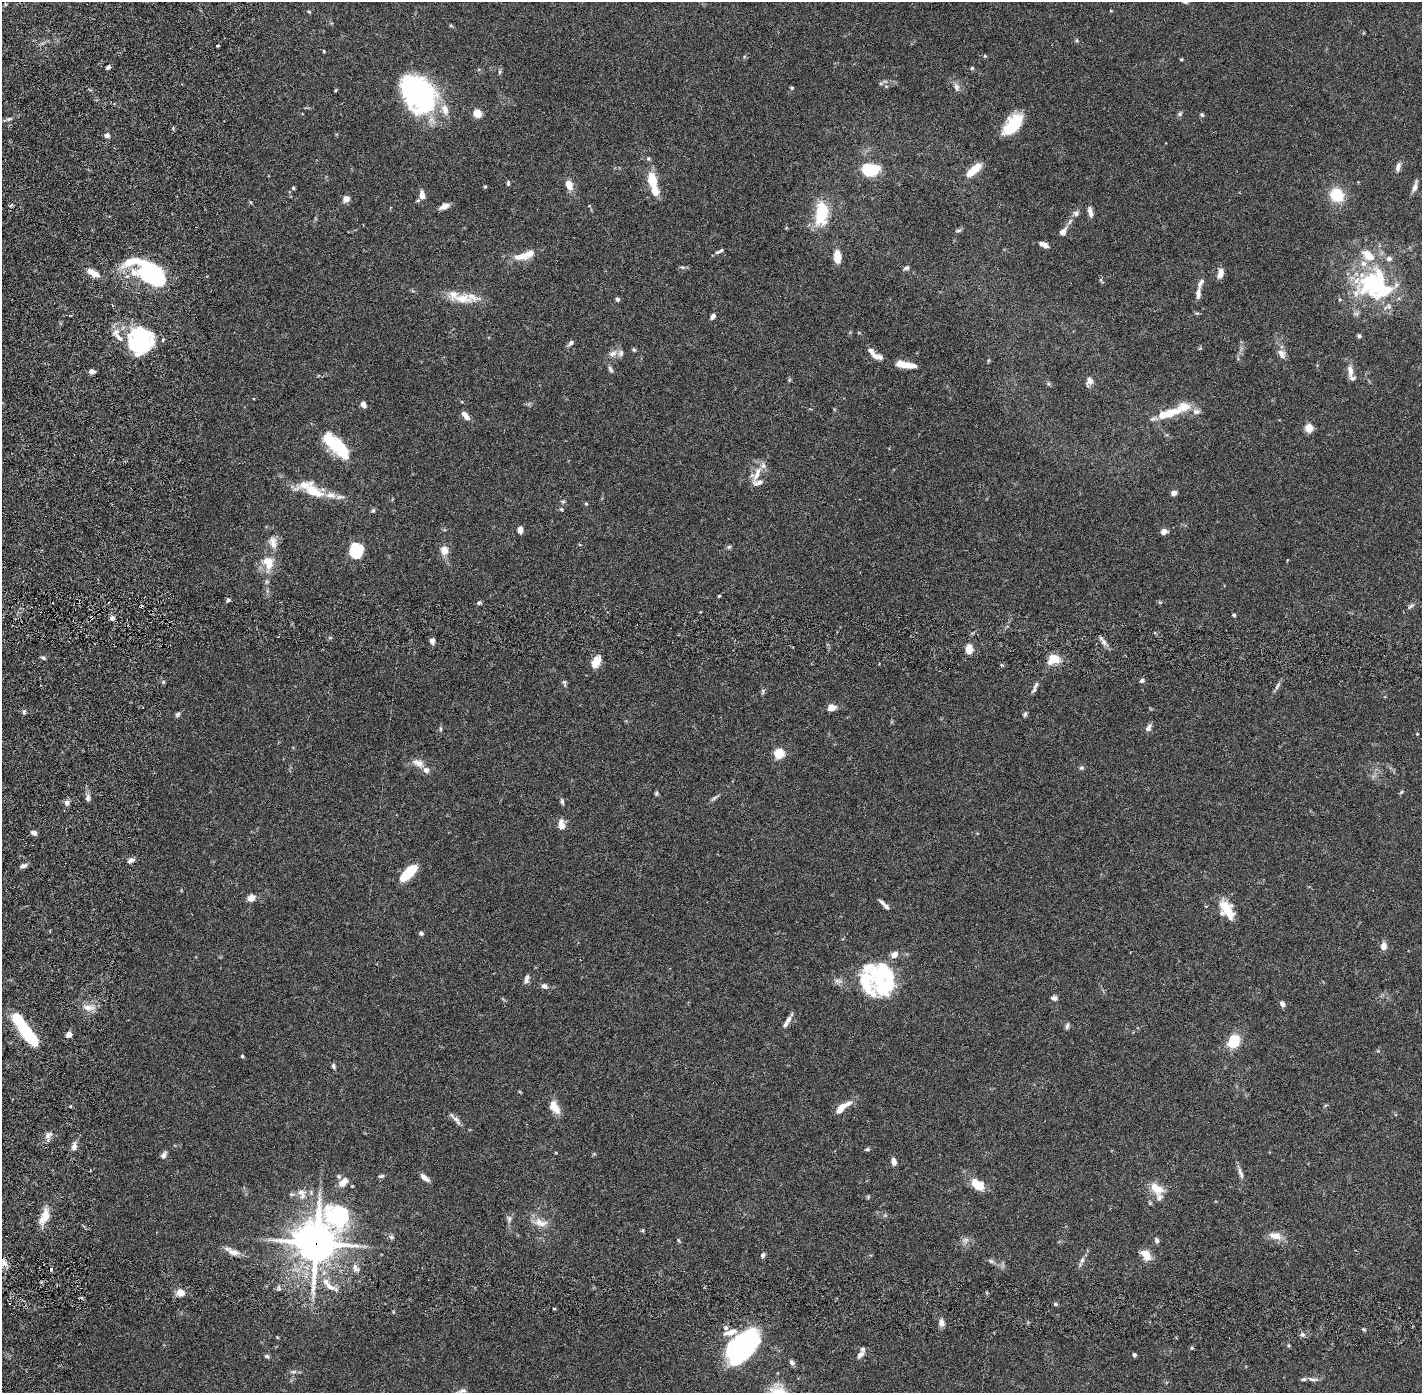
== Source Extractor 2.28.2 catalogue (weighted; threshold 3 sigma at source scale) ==
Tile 6 of 4 x 4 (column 2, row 2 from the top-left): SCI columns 1504-2923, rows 2883-4273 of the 5848 x 5874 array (HDU 1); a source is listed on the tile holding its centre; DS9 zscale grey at full resolution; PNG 1424 x 1395 px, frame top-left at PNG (2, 2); no overlay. Shown black and unused: <1% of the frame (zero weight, under 2 of 6 exposures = <1% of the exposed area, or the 3 px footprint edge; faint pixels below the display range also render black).
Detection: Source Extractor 2.28.2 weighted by HDU 2 'WHT'; one run over the whole footprint, this tile lists its part. Background 0.068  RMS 0.0048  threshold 0.0195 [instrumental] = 3 sigma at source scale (4.09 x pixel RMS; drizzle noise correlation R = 1.36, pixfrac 0.8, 0.05/0.05 arcsec/px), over >= 5 px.
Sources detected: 245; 6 inside a brighter object's white glare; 2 cosmic-ray / hot-pixel residue — not listed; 33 inside a brighter listed object's ellipse — not listed separately; the other 204 listed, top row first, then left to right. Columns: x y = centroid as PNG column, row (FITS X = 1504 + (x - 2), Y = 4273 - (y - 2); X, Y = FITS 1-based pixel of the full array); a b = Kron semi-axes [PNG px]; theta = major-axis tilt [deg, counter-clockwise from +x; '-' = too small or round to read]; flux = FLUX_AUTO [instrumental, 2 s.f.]
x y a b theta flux
1111 11 4 3 - 0.2
309 12 5 4 - 0.3
451 26 6 4 -19 0.32
1077 40 6 4 90 0.36
218 46 3 3 - 0.44
324 51 5 3 - 0.26
985 56 5 4 - 0.31
1181 59 4 3 - 0.29
108 67 5 4 - 0.6
972 68 5 4 - 0.4
500 72 7 4 81 0.5
881 83 5 4 - 0.39
956 87 13 7 -72 1.3
792 88 5 4 - 0.35
335 90 5 3 - 0.26
418 94 40 28 -53 51
477 113 6 6 - 4.8
1180 114 7 6 - 0.59
1202 115 7 4 -63 0.39
9 119 7 4 19 0.55
1013 125 24 13 50 12
107 135 6 5 - 1
648 158 6 5 - 0.45
1398 167 13 6 75 1.3
870 169 18 11 4 13
973 170 20 8 41 5
652 180 10 6 -76 9.1
508 183 7 4 83 0.43
569 185 11 7 -74 3.3
485 186 5 4 - 0.32
1415 186 16 5 74 1.5
293 188 5 4 - 0.33
654 191 12 10 -65 3.1
422 195 9 6 -80 2.3
1337 195 11 10 - 11
346 199 8 7 - 1.5
251 202 5 4 - 0.3
444 206 11 6 25 1.8
1090 212 12 5 -76 1.5
1076 213 8 7 - 0.84
822 214 25 13 85 13
958 230 9 3 1 0.45
1063 232 9 6 56 2
1044 245 9 5 -25 2
717 252 7 5 18 0.54
522 256 21 10 10 3.8
837 257 15 8 -88 3.8
682 267 7 5 -11 0.48
906 268 7 5 10 0.66
93 273 15 6 -28 3.2
1220 273 10 6 81 2.4
147 275 34 19 -15 18
1375 283 55 38 22 35
413 291 6 4 -18 0.36
1198 293 14 6 83 1.5
463 298 32 13 -3 6.2
617 299 5 4 - 0.59
70 315 3 3 - 0.3
713 316 6 5 - 0.97
1359 336 5 5 - 0.52
571 343 9 5 40 0.81
139 344 32 23 60 22
634 350 6 4 -73 0.43
613 353 12 8 31 1.7
1282 354 14 9 -57 1.8
878 357 15 7 -14 1.8
988 361 6 3 72 0.27
904 364 23 7 -11 4.8
610 369 9 5 -61 0.69
92 371 5 4 - 1.3
1350 371 18 7 -85 2
789 380 6 4 48 0.34
1089 381 12 8 74 1.4
1049 384 6 4 -71 0.4
363 405 7 5 -58 1.4
1196 412 11 7 -10 1.3
1168 413 31 10 16 8.4
466 416 12 5 -50 2
1309 428 5 5 - 11
344 451 21 9 -72 6.6
757 474 25 12 57 3.9
314 492 34 18 -22 7.9
1174 493 6 6 - 1.1
563 501 8 4 -7 0.41
586 504 5 4 - 0.3
561 509 5 4 - 0.34
373 510 7 5 41 0.46
520 530 8 5 86 1.4
1164 531 7 6 - 1.7
273 542 18 12 -76 3
729 547 7 5 22 0.5
444 550 9 7 -79 3.3
356 551 14 12 86 10
1287 560 3 2 - 0.29
268 563 20 15 -80 5.8
719 596 3 3 - 0.37
228 600 7 5 74 0.54
479 603 5 4 - 0.59
1411 606 11 5 41 0.83
1234 615 4 4 - 0.51
112 618 5 5 - 1.1
432 641 6 5 - 1.1
1104 642 8 7 - 1.1
969 649 11 7 86 2.9
43 658 6 5 - 0.54
1054 659 13 9 19 5.2
596 662 14 8 62 4.1
1001 665 6 3 72 0.33
1142 681 7 5 16 0.6
163 682 5 4 - 0.38
564 683 11 5 -77 0.61
1277 686 13 4 57 0.86
1034 689 12 6 56 0.91
763 691 9 5 78 0.52
831 708 8 6 16 2.6
24 712 6 5 - 0.5
177 714 7 5 67 0.66
1025 714 7 5 71 0.54
1149 728 11 6 61 1
440 729 7 4 -82 0.42
1417 734 4 3 - 0.25
779 753 5 5 - 19
418 763 19 10 -29 2.6
1081 768 7 5 13 0.53
656 793 5 5 - 0.47
88 798 9 6 84 1
715 798 17 4 35 0.78
562 801 9 4 -80 0.58
67 803 7 7 - 1
561 825 14 8 -87 2.2
34 833 7 5 -24 1.1
131 860 9 5 22 1.1
23 866 10 5 15 0.98
409 873 17 7 45 11
251 898 9 8 - 1.8
882 903 11 4 -42 0.95
1228 910 23 11 -60 6.2
421 933 4 4 - 0.85
1384 946 10 7 87 1.7
527 979 11 6 74 1.1
839 981 10 6 45 1
866 982 33 16 -64 13
887 985 38 15 81 14
544 986 8 6 -19 1.1
1054 998 7 6 - 0.88
1282 1004 6 5 - 1.2
88 1008 16 7 -8 2.5
788 1019 11 6 60 1.5
1067 1026 9 5 70 0.63
25 1030 36 8 -55 25
69 1034 5 5 - 2.1
1234 1041 12 10 68 9.3
242 1056 4 4 - 0.45
334 1066 7 5 -77 0.64
554 1107 17 9 -60 3.6
842 1107 21 7 38 3.6
456 1120 17 6 -51 1.4
48 1135 12 7 46 1.4
74 1146 10 7 75 1.3
867 1149 7 4 -1 0.47
164 1155 10 6 66 0.97
894 1161 8 5 -79 1.5
1240 1173 18 5 -72 1.3
381 1176 8 4 9 0.57
425 1178 12 5 -39 1.6
343 1182 15 8 44 2.6
978 1185 17 11 -34 5.2
1157 1189 22 13 -44 4.5
301 1192 14 9 0 2.2
868 1197 6 4 48 0.33
45 1216 18 9 65 5.1
509 1219 9 8 - 0.96
541 1223 20 10 -14 3.3
643 1230 6 4 -90 0.33
1275 1236 19 10 -16 2.8
391 1237 8 5 -17 0.65
678 1240 5 4 - 0.32
965 1240 10 8 17 1.3
1157 1240 7 5 -66 0.75
317 1243 22 15 57 690
233 1252 18 9 -19 2.4
763 1255 6 5 - 0.62
1146 1255 13 9 -51 3.4
1082 1260 10 6 74 0.97
991 1261 8 5 -31 0.68
4 1262 12 6 -62 1.8
355 1267 13 6 -76 1.4
329 1286 17 7 -40 2.8
180 1292 8 7 - 2.8
1055 1304 5 5 - 0.4
554 1309 4 2 - 0.24
941 1323 9 6 -83 1.6
731 1332 21 8 17 3
1302 1334 7 6 - 0.74
277 1337 5 3 - 0.23
744 1347 34 18 51 51
1192 1348 5 4 - 0.39
860 1355 12 6 48 1.2
1134 1355 4 3 - 0.56
267 1356 7 5 -21 0.53
792 1362 7 5 -54 0.95
293 1372 8 6 1 0.72
1312 1379 17 5 -7 1.2
462 1391 11 6 16 0.86
Overlapping masked pixels (flux is a lower limit): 1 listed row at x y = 317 1243